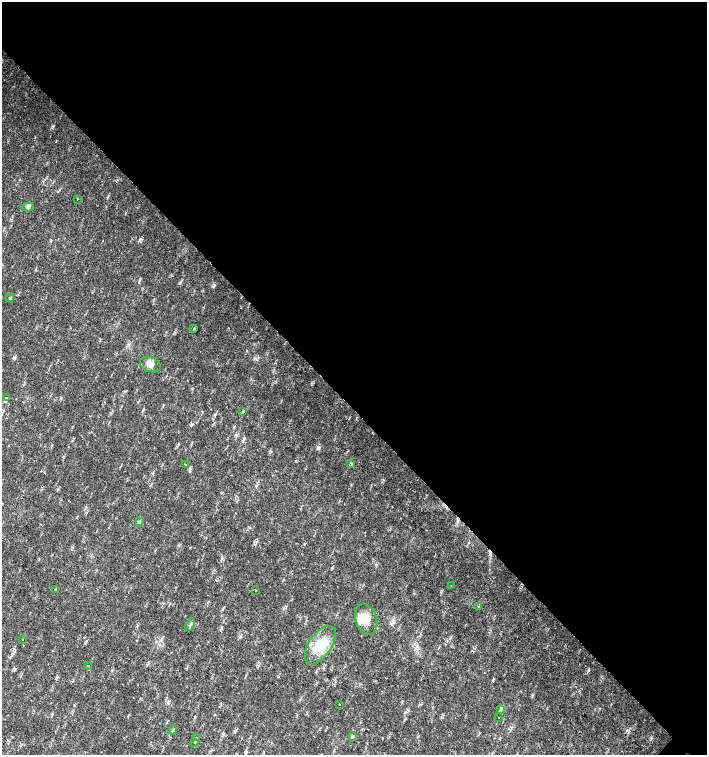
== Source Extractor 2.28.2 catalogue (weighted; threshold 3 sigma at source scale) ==
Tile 3 of 4 x 4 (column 3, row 1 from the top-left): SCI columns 3044-4453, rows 4518-6023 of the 6023 x 6029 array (HDU 1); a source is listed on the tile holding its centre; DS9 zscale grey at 2 x 2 block average (1 PNG px = mean of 2 x 2 image px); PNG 709 x 757 px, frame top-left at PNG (2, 2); each listed source drawn as its Kron ellipse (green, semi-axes under 4 px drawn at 4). Shown black and unused: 54% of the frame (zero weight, under 2 of 3 exposures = <1% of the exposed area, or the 3 px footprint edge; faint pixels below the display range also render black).
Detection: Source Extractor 2.28.2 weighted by HDU 2 'WHT'; one run over the whole footprint, this tile lists its part. Background 0.0239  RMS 0.0033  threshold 0.0147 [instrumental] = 3 sigma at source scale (4.5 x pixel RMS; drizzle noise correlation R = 1.50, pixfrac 1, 0.0396/0.0396 arcsec/px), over >= 5 px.
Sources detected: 29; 2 cosmic-ray / hot-pixel residue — neither listed nor drawn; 1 inside a brighter listed object's ellipse — not listed separately; the other 26 listed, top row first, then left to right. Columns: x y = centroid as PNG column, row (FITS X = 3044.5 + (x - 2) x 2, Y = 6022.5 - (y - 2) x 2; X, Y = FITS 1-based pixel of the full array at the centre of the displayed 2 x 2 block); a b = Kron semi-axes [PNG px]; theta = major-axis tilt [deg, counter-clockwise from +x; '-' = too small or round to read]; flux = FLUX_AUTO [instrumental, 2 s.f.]
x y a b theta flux
77 199 2 2 - 0.33
28 207 6 3 2 1.4
10 298 4 3 - 1.4
194 328 3 2 - 0.85
150 365 11 7 -21 4.8
7 398 2 2 - 0.42
243 411 3 2 - 0.61
351 463 3 2 - 0.72
186 465 3 2 - 0.64
139 522 4 2 - 0.78
451 585 2 2 - 0.4
55 589 3 2 - 0.36
256 590 2 2 - 0.31
479 606 3 2 - 0.58
366 619 16 10 -68 11
190 625 6 3 70 1.4
22 640 2 2 - 0.94
320 645 22 11 55 21
88 665 2 2 - 1.5
339 704 2 2 - 1
501 710 3 2 - 0.65
499 717 2 2 - 0.51
173 730 5 2 - 0.73
353 736 3 3 - 0.81
196 738 2 2 - 2.4
194 742 3 2 - 0.75
Diffuse or blended objects may show on this block-average render without a row.